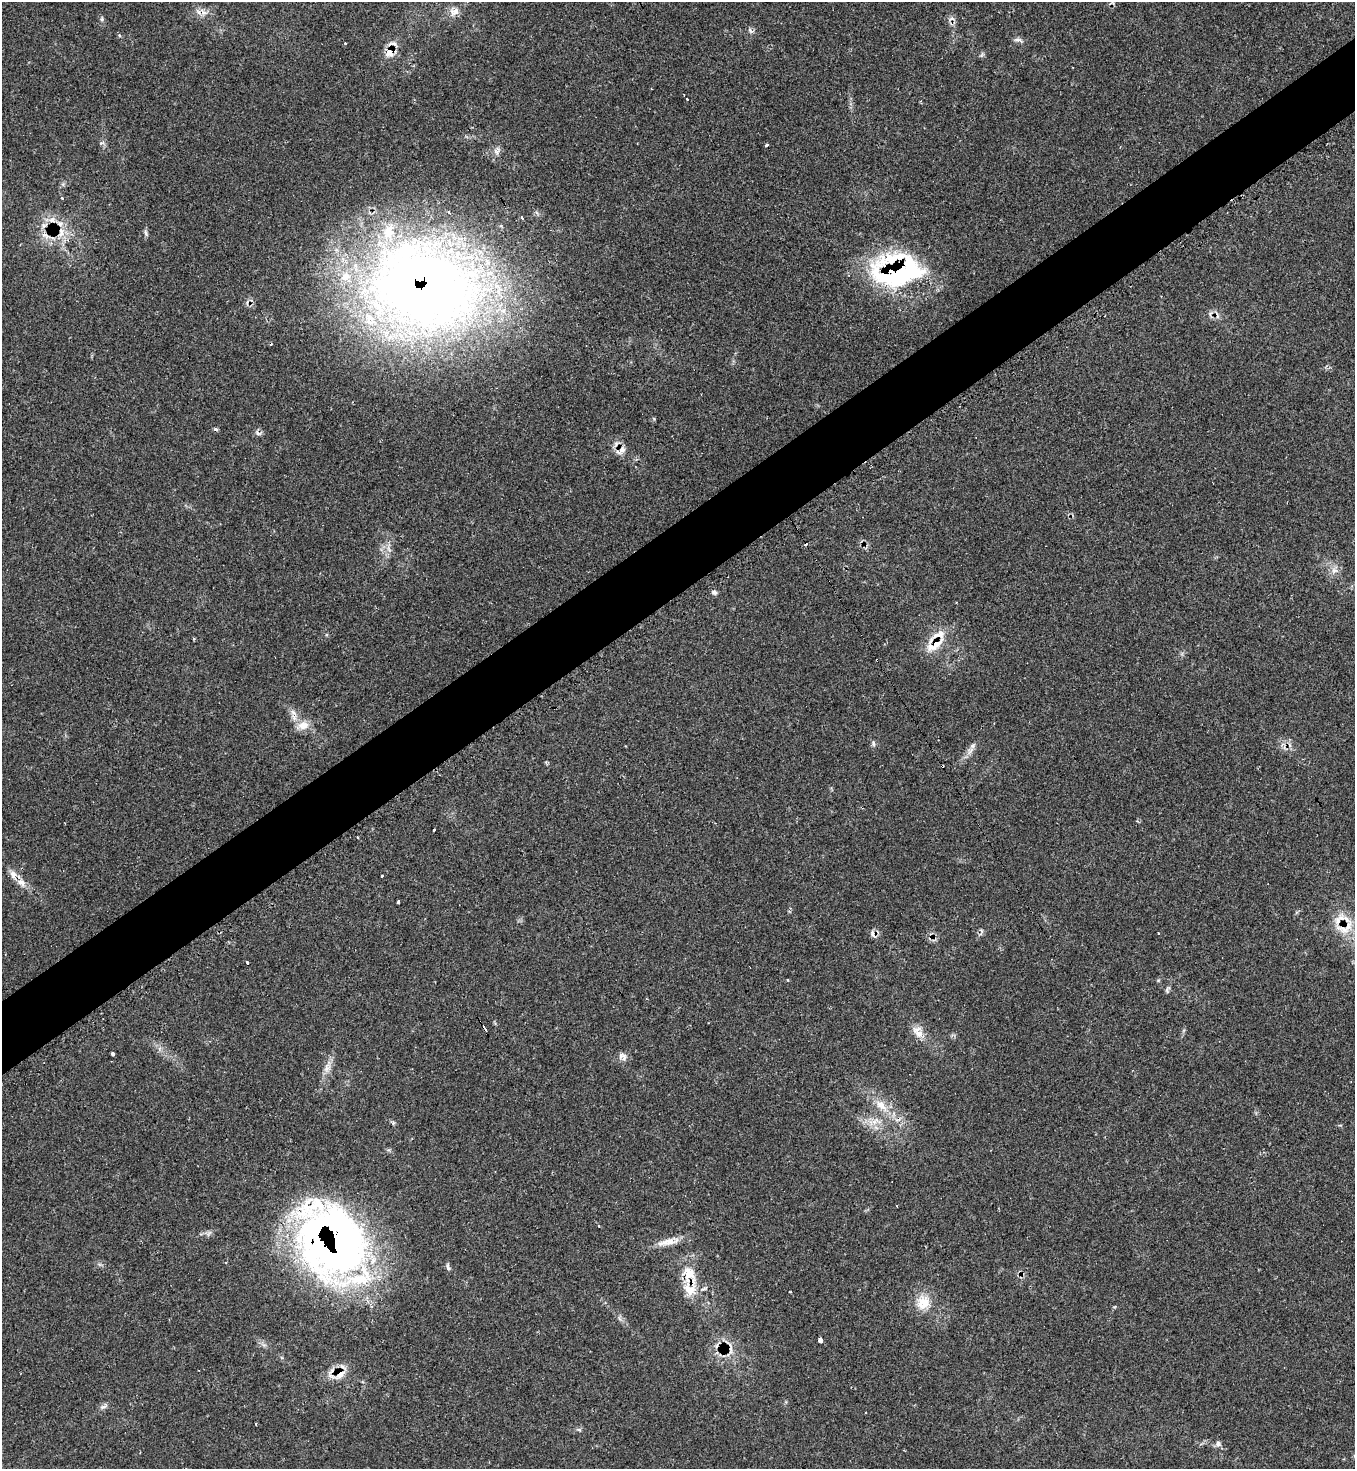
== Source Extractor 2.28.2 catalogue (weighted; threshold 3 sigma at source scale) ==
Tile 10 of 4 x 4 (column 2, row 3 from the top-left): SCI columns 1507-2859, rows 1486-2952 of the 5874 x 5886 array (HDU 1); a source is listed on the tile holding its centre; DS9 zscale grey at full resolution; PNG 1357 x 1471 px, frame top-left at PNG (2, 2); no overlay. Shown black and unused: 5% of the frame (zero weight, under 2 of 3 exposures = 1% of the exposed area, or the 3 px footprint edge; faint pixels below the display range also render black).
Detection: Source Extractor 2.28.2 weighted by HDU 2 'WHT'; one run over the whole footprint, this tile lists its part. Background 0.0689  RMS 0.0065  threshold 0.0294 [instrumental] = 3 sigma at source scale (4.5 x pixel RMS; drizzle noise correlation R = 1.50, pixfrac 1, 0.05/0.05 arcsec/px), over >= 5 px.
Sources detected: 77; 1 inside a brighter object's white glare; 14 cosmic-ray / hot-pixel residue — not listed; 10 inside a brighter listed object's ellipse — not listed separately; the other 52 listed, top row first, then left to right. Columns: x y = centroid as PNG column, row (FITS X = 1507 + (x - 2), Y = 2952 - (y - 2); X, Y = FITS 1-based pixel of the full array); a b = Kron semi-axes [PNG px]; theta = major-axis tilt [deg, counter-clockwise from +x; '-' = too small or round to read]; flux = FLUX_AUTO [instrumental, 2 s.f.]
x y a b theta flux
454 12 14 10 24 5.1
102 19 6 4 -90 1
750 30 9 4 -57 1.3
119 35 6 3 -71 0.73
1018 40 14 4 -7 2
345 43 3 3 - 2
390 52 10 7 81 9.1
767 145 3 3 - 13
62 198 3 3 - 0.95
522 218 3 3 - 2.3
52 220 10 8 -3 4.2
44 225 7 4 18 1.5
61 233 17 9 83 8.2
146 233 10 4 -67 1.4
45 235 13 8 -37 4.6
900 273 73 32 9 90
424 286 139 96 -22 610
621 450 14 8 57 4.2
1334 570 9 8 - 3.5
714 592 7 6 - 1.6
935 644 25 11 38 14
293 712 8 6 -44 2.5
303 725 19 11 16 7.2
873 744 8 4 -81 1.1
973 746 7 6 - 1.9
433 830 3 3 - 2.2
358 837 3 3 - 2.4
382 875 3 3 - 1.8
21 882 13 9 -38 4.8
398 902 3 3 - 1.9
1346 927 29 15 20 15
873 934 9 6 -73 2.7
247 963 3 3 - 2
1167 991 7 4 -68 1.1
919 1034 14 10 -18 6.1
113 1054 3 3 - 21
623 1056 13 9 -28 3.2
327 1068 13 9 72 4.6
881 1105 18 11 -44 9.3
875 1121 12 5 45 3.3
897 1206 2 2 - 0.59
668 1242 32 8 11 8.5
337 1247 80 65 -58 350
448 1267 10 4 -73 1.4
689 1274 33 20 -67 19
923 1303 21 18 69 12
821 1340 3 3 - 17
340 1374 14 13 - 9.7
103 1407 10 5 14 1.9
256 1424 2 2 - 0.62
579 1429 6 4 -1 1.1
1218 1444 8 6 90 1.9
Overlapping masked pixels (flux is a lower limit): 10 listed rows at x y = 390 52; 61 233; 900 273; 424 286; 621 450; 935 644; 1346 927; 337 1247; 689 1274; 340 1374